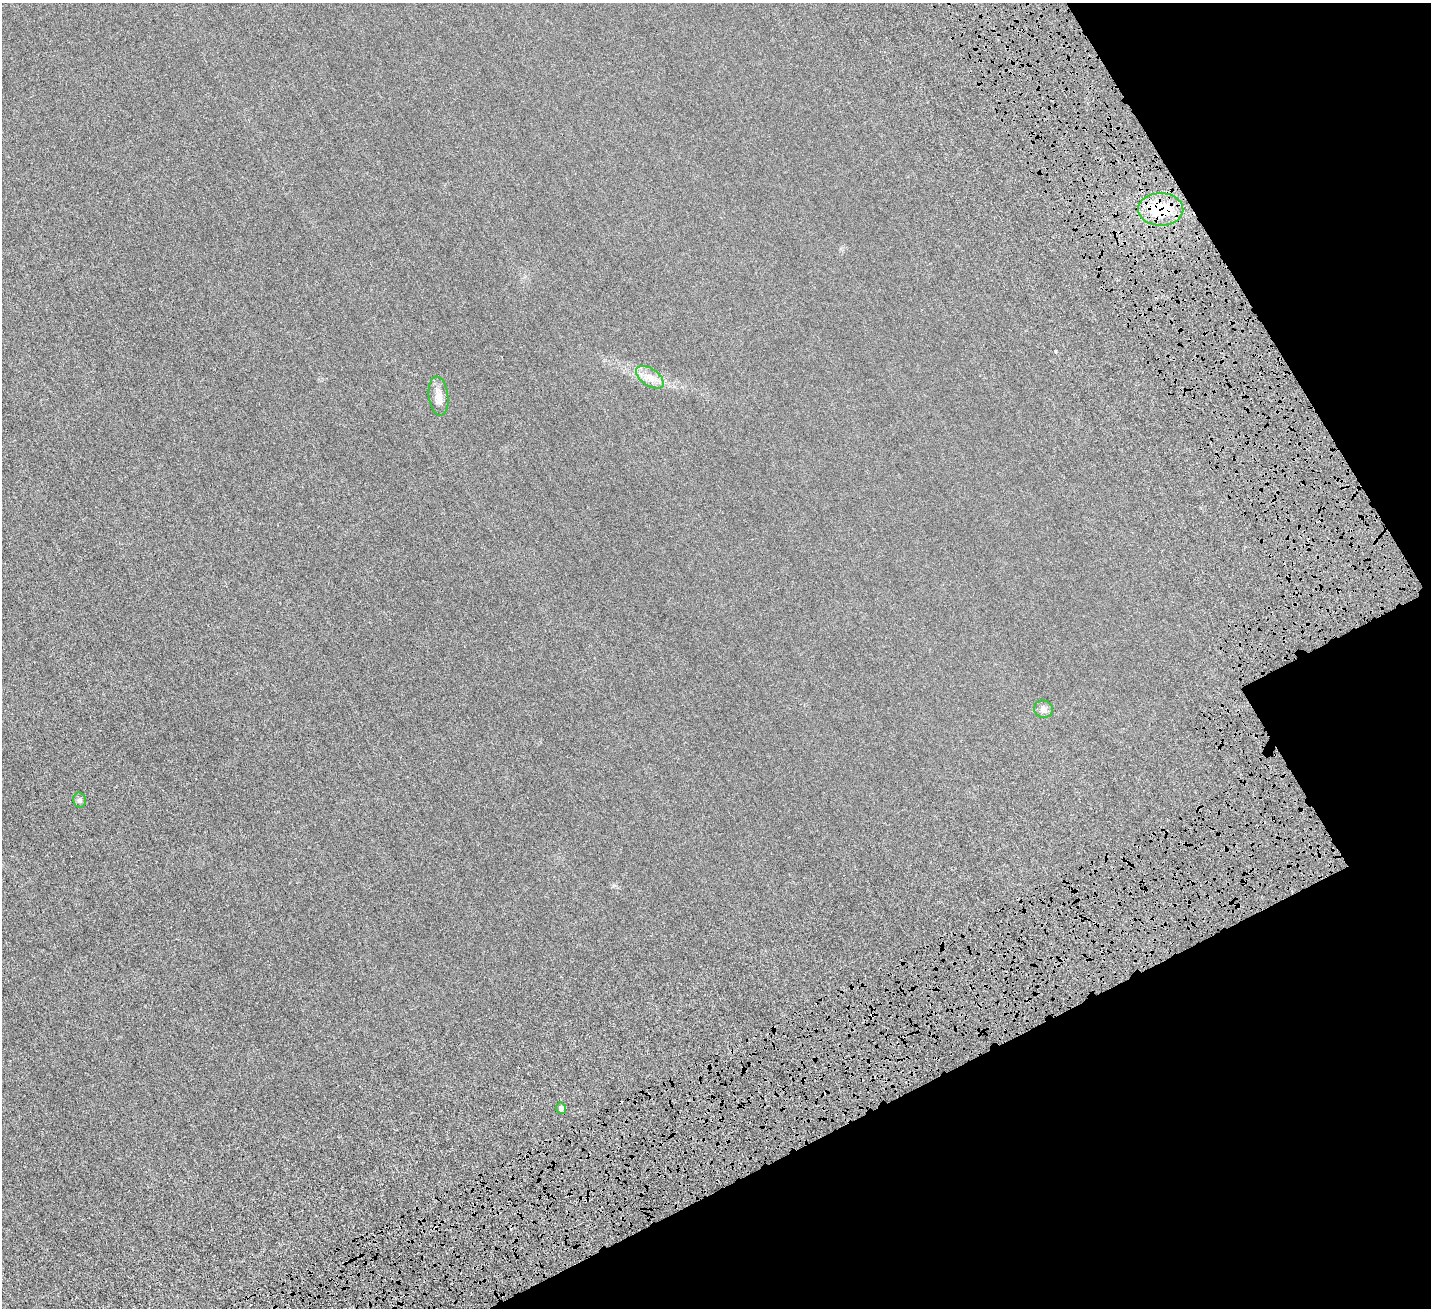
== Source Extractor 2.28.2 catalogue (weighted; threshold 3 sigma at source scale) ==
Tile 12 of 4 x 4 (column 4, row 3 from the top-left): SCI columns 4593-6021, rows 1786-3091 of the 6329 x 6320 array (HDU 1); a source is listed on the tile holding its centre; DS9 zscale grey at full resolution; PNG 1433 x 1310 px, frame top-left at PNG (2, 3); each listed source drawn as its Kron ellipse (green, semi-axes under 4 px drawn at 4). Shown black and unused: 20% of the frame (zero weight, under 6 of 12 exposures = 14% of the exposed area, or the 3 px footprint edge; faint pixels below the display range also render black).
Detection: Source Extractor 2.28.2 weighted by HDU 2 'WHT'; one run over the whole footprint, this tile lists its part. Background 0.00255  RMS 0.002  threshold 0.00836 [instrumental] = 3 sigma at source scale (4.09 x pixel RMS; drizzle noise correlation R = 1.36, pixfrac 0.8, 0.05/0.05 arcsec/px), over >= 5 px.
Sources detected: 7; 1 cosmic-ray / hot-pixel residue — neither listed nor drawn; the other 6 listed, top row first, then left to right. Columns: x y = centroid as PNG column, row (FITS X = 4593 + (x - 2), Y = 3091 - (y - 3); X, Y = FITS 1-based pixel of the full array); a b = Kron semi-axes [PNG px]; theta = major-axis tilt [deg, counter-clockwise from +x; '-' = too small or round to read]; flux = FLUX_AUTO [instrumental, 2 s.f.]
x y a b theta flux
1161 209 22 16 -1 6.4
650 377 15 8 -35 1.6
438 396 20 9 -83 1.5
1043 709 9 8 - 0.75
80 800 7 6 - 0.46
561 1108 6 5 - 0.46
Overlapping masked pixels (flux is a lower limit): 1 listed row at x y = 1161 209